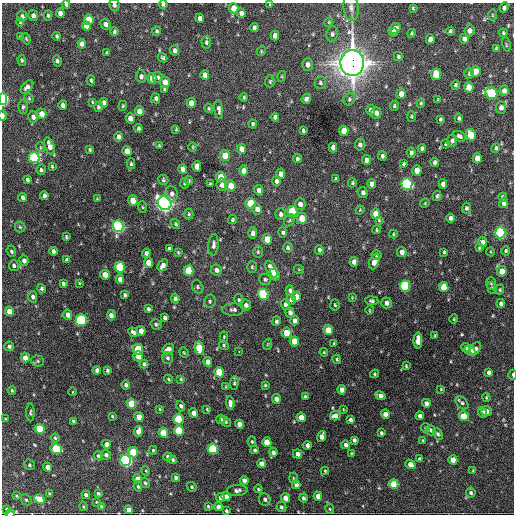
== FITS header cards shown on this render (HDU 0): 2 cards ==
NAXIS1  =                  512 / Axis length
NAXIS2  =                  512 / Axis length

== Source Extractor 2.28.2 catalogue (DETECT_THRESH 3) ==
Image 512 x 512 px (HDU 0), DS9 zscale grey, 1 PNG px = 1 image px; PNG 516 x 516 px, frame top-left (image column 1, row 512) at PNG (2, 3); each listed source drawn as its Kron ellipse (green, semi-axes under 4 px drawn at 4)
Background 1510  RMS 36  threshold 108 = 3 sigma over >= 5 px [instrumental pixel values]
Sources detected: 408; all 408 listed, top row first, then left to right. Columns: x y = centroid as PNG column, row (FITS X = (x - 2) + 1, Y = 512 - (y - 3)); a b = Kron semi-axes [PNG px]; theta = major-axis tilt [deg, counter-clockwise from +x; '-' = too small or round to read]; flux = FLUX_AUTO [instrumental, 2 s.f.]
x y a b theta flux
163 4 4 4 - 4.9e+03
270 4 3 2 - 1.7e+03
66 5 4 3 - 3.7e+03
114 5 6 5 - 6.7e+03
351 7 13 7 -83 1.3e+04
234 8 5 4 - 3.3e+04
413 8 4 3 - 2.9e+03
504 8 5 4 - 6.3e+03
60 13 5 4 - 1.7e+04
241 13 5 4 - 1.1e+04
33 15 5 5 - 9.2e+03
492 15 6 4 -89 2.8e+03
22 16 5 5 - 7.1e+03
48 16 5 4 - 4.0e+03
200 18 4 4 - 9.4e+03
89 20 5 5 - 6.0e+04
20 22 4 4 - 2.6e+03
329 22 4 3 - 2.2e+03
105 24 6 5 - 1.1e+04
86 26 5 4 - 1.5e+04
254 27 4 4 - 6.0e+03
395 29 7 5 37 1.2e+04
114 31 4 3 - 4.3e+03
157 31 4 4 - 3.5e+03
450 31 4 3 - 4.0e+03
469 31 5 5 - 1.3e+04
393 32 4 4 - 8.1e+03
411 33 4 4 - 3.0e+03
503 33 4 4 - 3.4e+03
332 34 7 5 82 6.3e+03
57 36 4 3 - 4.0e+03
275 36 5 4 - 1.4e+04
20 37 4 3 - 2.4e+03
26 39 6 4 -69 3.0e+03
430 39 5 4 - 1.3e+04
464 39 5 4 - 1.1e+04
206 42 6 5 - 4.2e+03
82 44 5 4 - 1.1e+04
506 45 7 3 -77 2.3e+03
496 48 4 3 - 2.7e+03
175 50 5 4 - 8.8e+03
261 51 5 4 - 2.6e+03
107 53 3 3 - 2.9e+03
398 57 4 4 - 4.1e+03
163 58 5 4 - 3.9e+03
22 60 5 4 - 3.5e+03
57 61 5 4 - 5.1e+03
352 63 13 11 88 3.0e+06
308 64 6 5 - 9.9e+03
476 72 5 5 - 4.9e+04
469 73 5 4 - 4.8e+03
436 74 6 5 - 6.6e+04
205 75 5 4 - 1.2e+04
141 76 6 5 - 7.5e+03
282 76 5 3 - 2.1e+03
158 77 5 5 - 5.5e+03
152 78 5 4 - 2.1e+04
91 80 5 3 - 4.1e+03
270 81 6 5 - 4.0e+03
165 82 5 5 - 2.1e+04
320 83 6 5 - 4.8e+03
455 85 5 4 - 4.2e+03
27 87 8 5 50 8.9e+03
469 87 5 4 - 3.0e+04
165 89 3 3 - 2.7e+03
504 91 5 4 - 1.2e+04
491 93 6 5 - 1.8e+05
401 94 5 4 - 2.0e+04
244 97 4 3 - 3.2e+03
29 98 5 4 - 3.0e+03
156 98 5 4 - 5.4e+03
3 99 6 4 -88 3.5e+05
306 99 5 4 - 7.3e+03
349 99 6 5 - 5.0e+03
438 100 3 3 - 2.8e+03
92 102 4 3 - 2.2e+03
104 103 5 4 - 8.7e+03
191 103 5 4 - 2.4e+04
421 103 4 3 - 2.8e+03
63 105 5 4 - 1.3e+04
123 106 5 4 - 2.7e+03
394 106 5 4 - 3.9e+03
23 107 7 4 89 4.7e+03
98 107 5 4 - 4.1e+03
501 107 6 5 - 1.2e+04
209 108 5 3 - 2.5e+03
219 110 10 4 -81 7.5e+03
371 110 5 4 - 1.0e+04
139 111 5 4 - 1.9e+04
376 113 6 5 - 9.3e+03
42 114 5 5 - 1.8e+04
3 116 5 3 - 1.0e+04
411 116 5 4 - 2.8e+03
33 117 6 5 - 1.0e+04
275 117 4 4 - 6.3e+03
130 118 5 4 - 1.9e+04
459 118 5 4 - 4.0e+03
440 119 4 3 - 3.8e+03
253 124 4 3 - 4.0e+03
139 128 4 3 - 4.1e+03
176 129 4 4 - 2.2e+03
303 130 4 3 - 4.0e+03
344 131 5 4 - 3.2e+04
471 135 6 5 - 5.6e+04
459 136 6 5 - 5.9e+03
118 137 5 3 - 9.9e+03
452 141 6 5 - 6.0e+03
445 144 4 4 - 2.6e+03
360 145 6 5 - 6.5e+03
50 146 9 4 -73 1.7e+04
159 146 4 3 - 2.6e+03
40 147 5 3 - 2.0e+03
193 147 5 3 - 2.1e+03
333 147 5 4 - 1.2e+04
422 148 4 3 - 5.0e+03
496 148 5 4 - 4.4e+03
241 149 5 4 - 2.0e+04
90 150 4 3 - 2.9e+03
127 151 5 4 - 2.9e+04
411 153 5 4 - 5.7e+03
225 156 5 5 - 3.9e+04
382 156 5 4 - 5.7e+03
34 158 5 5 - 2.9e+05
477 158 5 4 - 2.6e+04
297 159 4 3 - 4.3e+03
366 160 5 4 - 1.1e+04
435 162 4 4 - 6.3e+03
131 164 5 4 - 3.6e+03
404 164 4 4 - 3.6e+03
52 166 4 3 - 2.8e+03
197 166 5 4 - 2.2e+04
183 169 5 4 - 1.3e+04
41 170 5 4 - 4.7e+03
417 170 5 4 - 3.2e+04
244 171 5 4 - 2.0e+04
281 174 5 4 - 1.0e+04
221 177 5 4 - 4.4e+04
27 179 4 3 - 4.9e+03
336 179 4 3 - 3.6e+03
163 180 5 5 - 4.1e+03
189 181 4 3 - 3.3e+03
276 181 5 4 - 7.0e+03
185 183 5 4 - 3.5e+03
352 183 4 3 - 2.8e+03
210 184 3 2 - 2.1e+03
372 184 5 4 - 1.1e+04
407 184 6 5 - 4.4e+05
443 184 5 4 - 1.1e+04
222 185 6 5 - 1.1e+04
231 186 5 5 - 2.4e+04
259 190 5 4 - 1.4e+04
363 193 5 4 - 7.2e+03
172 194 8 6 -81 7.8e+03
44 196 4 4 - 8.7e+03
437 196 5 3 - 3.8e+03
22 197 4 3 - 7.3e+03
503 197 4 3 - 4.8e+03
97 199 4 4 - 2.0e+03
133 200 5 4 - 3.7e+04
165 203 7 6 - 1.3e+06
251 203 5 5 - 8.0e+04
425 203 5 4 - 2.4e+03
504 203 5 4 - 9.4e+03
300 204 6 5 - 1.1e+04
143 207 5 3 - 2.5e+03
466 208 5 4 - 4.7e+03
257 209 6 5 - 1.2e+04
360 210 4 3 - 2.3e+03
292 211 5 5 - 1.1e+05
189 214 5 4 - 3.5e+03
281 214 5 5 - 8.3e+03
376 214 5 4 - 3.4e+04
302 218 5 5 - 3.5e+04
450 218 4 3 - 6.9e+03
233 220 5 4 - 3.4e+03
289 220 6 4 58 3.6e+03
379 220 4 4 - 3.0e+03
176 224 5 4 - 3.3e+03
118 226 6 5 - 5.9e+05
20 227 5 5 - 3.3e+03
377 230 4 3 - 2.6e+03
283 232 5 4 - 5.0e+03
253 233 6 4 87 7.8e+03
500 233 5 5 - 4.0e+05
393 234 4 4 - 2.5e+03
66 237 3 3 - 2.7e+03
267 239 5 4 - 4.3e+04
482 242 5 4 - 9.2e+03
213 245 10 5 85 8.5e+03
288 247 5 5 - 4.5e+03
479 248 3 3 - 2.5e+03
169 249 4 4 - 5.6e+03
319 250 5 4 - 5.7e+03
11 251 6 4 -67 4.6e+03
53 251 4 3 - 8.1e+03
506 251 5 4 - 4.3e+03
178 252 4 3 - 2.8e+03
258 252 6 5 - 3.6e+03
402 252 5 4 - 1.1e+04
444 252 4 3 - 3.4e+03
491 252 4 3 - 2.1e+03
146 253 4 4 - 7.9e+03
376 255 5 4 - 3.8e+03
67 260 4 3 - 5.2e+03
24 261 5 4 - 1.1e+04
374 261 8 5 68 1.6e+04
354 262 5 4 - 1.3e+04
148 263 5 4 - 2.6e+04
163 265 6 4 61 1.3e+04
14 266 5 5 - 4.7e+03
120 267 5 5 - 1.6e+05
252 267 5 4 - 3.5e+03
271 269 9 5 -64 2.5e+04
216 270 6 5 - 1.0e+04
299 270 5 3 - 1.9e+03
188 271 5 5 - 7.9e+04
502 271 5 5 - 3.2e+04
274 274 6 5 - 5.2e+04
105 275 5 4 - 2.5e+04
120 279 5 4 - 1.6e+04
265 279 6 5 - 4.8e+03
63 283 3 3 - 4.9e+03
79 283 4 2 - 1.8e+03
491 283 6 5 - 3.9e+03
405 286 5 5 - 2.0e+05
198 287 7 5 -60 4.6e+03
444 287 5 4 - 4.9e+04
492 288 6 4 -69 4.0e+03
42 289 5 4 - 4.1e+03
290 290 5 4 - 5.5e+03
500 290 5 4 - 3.1e+03
263 294 5 5 - 2.0e+05
125 295 4 3 - 4.3e+03
33 297 5 4 - 7.3e+03
296 297 5 4 - 2.1e+04
352 297 3 2 - 1.8e+03
175 299 5 4 - 7.7e+03
239 300 6 4 -78 3.7e+03
291 300 5 4 - 7.1e+03
210 301 6 5 - 4.7e+03
372 301 6 4 -9 4.9e+03
387 303 5 5 - 1.0e+04
501 303 4 4 - 6.4e+03
285 304 5 4 - 6.3e+03
246 305 5 5 - 7.5e+03
335 305 5 4 - 3.3e+03
148 309 4 3 - 5.3e+03
233 310 11 6 2 7.7e+03
369 310 4 3 - 2.0e+03
9 311 5 4 - 3.4e+04
290 313 5 4 - 7.1e+03
68 315 5 4 - 1.3e+04
111 315 5 4 - 1.3e+04
165 318 4 3 - 6.1e+03
454 319 4 4 - 2.6e+03
81 320 5 5 - 3.0e+05
276 321 5 4 - 4.4e+03
295 321 4 4 - 1.3e+04
156 324 5 5 - 4.1e+03
328 330 5 4 - 3.5e+04
141 331 5 4 - 2.1e+04
133 332 5 3 - 6.6e+03
286 333 5 5 - 3.9e+04
435 335 4 3 - 2.3e+03
224 337 5 4 - 2.5e+03
294 341 5 4 - 3.6e+04
418 341 8 4 88 2.7e+04
334 343 4 4 - 2.1e+03
268 344 6 3 71 2.5e+03
224 345 5 4 - 3.4e+03
9 346 5 4 - 5.3e+03
199 348 7 4 -82 6.1e+04
466 348 4 4 - 1.6e+04
138 349 5 5 - 1.1e+05
168 349 6 5 - 1.5e+04
476 349 7 5 59 7.9e+03
470 351 6 4 -44 2.2e+04
184 352 5 4 - 2.7e+03
239 352 3 2 - 5.7e+03
324 352 4 4 - 2.4e+03
138 356 5 4 - 1.8e+04
25 358 4 4 - 2.0e+04
168 358 6 5 - 4.8e+03
337 359 4 3 - 2.9e+03
38 361 6 5 - 3.7e+03
208 362 5 4 - 1.5e+04
144 364 4 3 - 4.8e+03
406 366 3 3 - 2.5e+03
97 370 4 4 - 7.8e+03
107 370 4 3 - 4.6e+03
219 372 5 5 - 8.9e+04
489 372 4 4 - 8.4e+03
374 374 4 4 - 2.9e+03
513 375 5 2 - 3.3e+03
168 379 5 3 - 2.8e+03
181 379 4 3 - 2.7e+03
234 383 7 4 84 3.9e+03
126 385 4 4 - 7.9e+03
265 385 4 4 - 2.8e+03
226 387 4 3 - 2.4e+03
441 389 3 2 - 1.9e+03
12 390 4 3 - 2.9e+03
342 390 4 4 - 1.6e+04
73 392 4 3 - 1.7e+03
380 396 5 4 - 1.2e+04
305 397 4 3 - 4.9e+03
486 397 4 3 - 2.4e+03
276 399 5 4 - 1.0e+04
230 403 7 4 -84 9.3e+03
426 403 4 4 - 1.1e+04
462 403 7 5 -44 5.5e+03
131 404 5 4 - 7.5e+04
181 406 5 4 - 5.9e+03
160 409 4 3 - 2.4e+03
207 409 4 3 - 2.3e+03
343 409 4 2 - 1.7e+03
486 411 5 5 - 1.1e+04
30 412 9 4 90 4.2e+03
483 412 5 4 - 7.3e+03
194 413 5 4 - 2.0e+04
385 414 4 4 - 1.9e+04
112 416 3 3 - 2.5e+03
335 416 5 4 - 1.2e+04
420 416 4 4 - 7.8e+03
464 416 5 5 - 5.5e+04
139 417 5 4 - 3.2e+04
301 417 5 4 - 2.7e+04
5 419 4 3 - 2.1e+03
178 419 5 5 - 1.4e+05
221 419 5 4 - 4.9e+03
350 420 4 3 - 6.3e+03
73 421 3 3 - 3.4e+03
225 421 6 4 -40 3.9e+03
239 424 4 4 - 1.4e+04
425 428 4 4 - 2.6e+03
40 429 5 4 - 1.2e+05
179 430 5 5 - 8.8e+04
431 430 5 5 - 6.2e+03
138 431 5 4 - 1.7e+04
163 433 5 4 - 5.4e+04
381 433 4 3 - 4.1e+03
438 434 6 4 -62 4.1e+03
321 436 6 4 70 1.4e+04
55 438 4 4 - 3.1e+03
354 440 4 3 - 6.0e+03
423 440 4 3 - 2.5e+03
252 442 5 4 - 3.1e+03
267 442 5 4 - 4.0e+04
106 444 4 4 - 1.3e+04
307 445 4 3 - 7.9e+03
346 445 4 4 - 8.7e+03
56 449 6 5 - 1.5e+05
213 449 5 5 - 1.5e+05
153 450 4 3 - 3.0e+03
255 450 4 4 - 4.0e+03
133 452 5 5 - 8.3e+04
273 452 4 4 - 9.6e+03
352 453 4 3 - 2.1e+03
298 454 5 4 - 1.1e+04
106 455 5 5 - 7.4e+03
98 456 5 4 - 4.1e+03
168 457 4 4 - 7.5e+03
420 459 4 3 - 4.2e+03
126 460 5 5 - 5.6e+05
172 460 4 3 - 4.1e+03
453 460 4 4 - 2.4e+04
262 463 4 4 - 1.1e+04
410 464 5 4 - 1.9e+04
29 465 6 5 - 3.9e+03
48 467 4 4 - 1.6e+04
473 470 4 4 - 2.3e+03
146 471 5 3 - 1.9e+03
325 471 4 4 - 2.6e+03
176 478 4 4 - 5.4e+03
293 478 5 3 - 2.7e+03
137 479 5 4 - 2.2e+04
244 480 4 4 - 1.0e+04
145 483 5 4 - 4.5e+03
394 484 5 4 - 7.7e+04
296 485 4 4 - 9.0e+03
138 486 5 4 - 3.8e+03
192 487 5 4 - 3.6e+03
258 489 4 3 - 2.7e+03
237 490 10 5 5 8.0e+03
98 493 4 3 - 3.8e+03
471 493 5 5 - 4.9e+03
49 494 4 3 - 2.7e+03
86 495 4 4 - 7.6e+03
16 496 4 3 - 2.4e+03
318 496 4 4 - 2.0e+04
226 497 4 4 - 1.6e+04
221 498 4 4 - 1.0e+04
286 498 5 4 - 2.5e+04
303 498 4 3 - 5.4e+03
39 499 5 4 - 4.6e+04
265 499 6 5 - 7.1e+03
26 500 6 5 - 3.6e+03
96 502 3 2 - 2.2e+03
101 506 4 3 - 2.7e+03
208 506 3 3 - 2.8e+03
83 507 4 3 - 2.3e+03
218 507 4 4 - 1.2e+04
281 507 5 5 - 4.9e+03
7 509 3 3 - 3.9e+03
330 509 5 4 - 2.5e+03
128 510 4 4 - 1.8e+04
226 511 4 3 - 4.4e+03
10 513 4 2 - 2.0e+04
At the frame edge (FLAGS 8, measured only in part): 9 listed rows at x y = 163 4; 270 4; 66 5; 114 5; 3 99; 3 116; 513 375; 128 510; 10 513